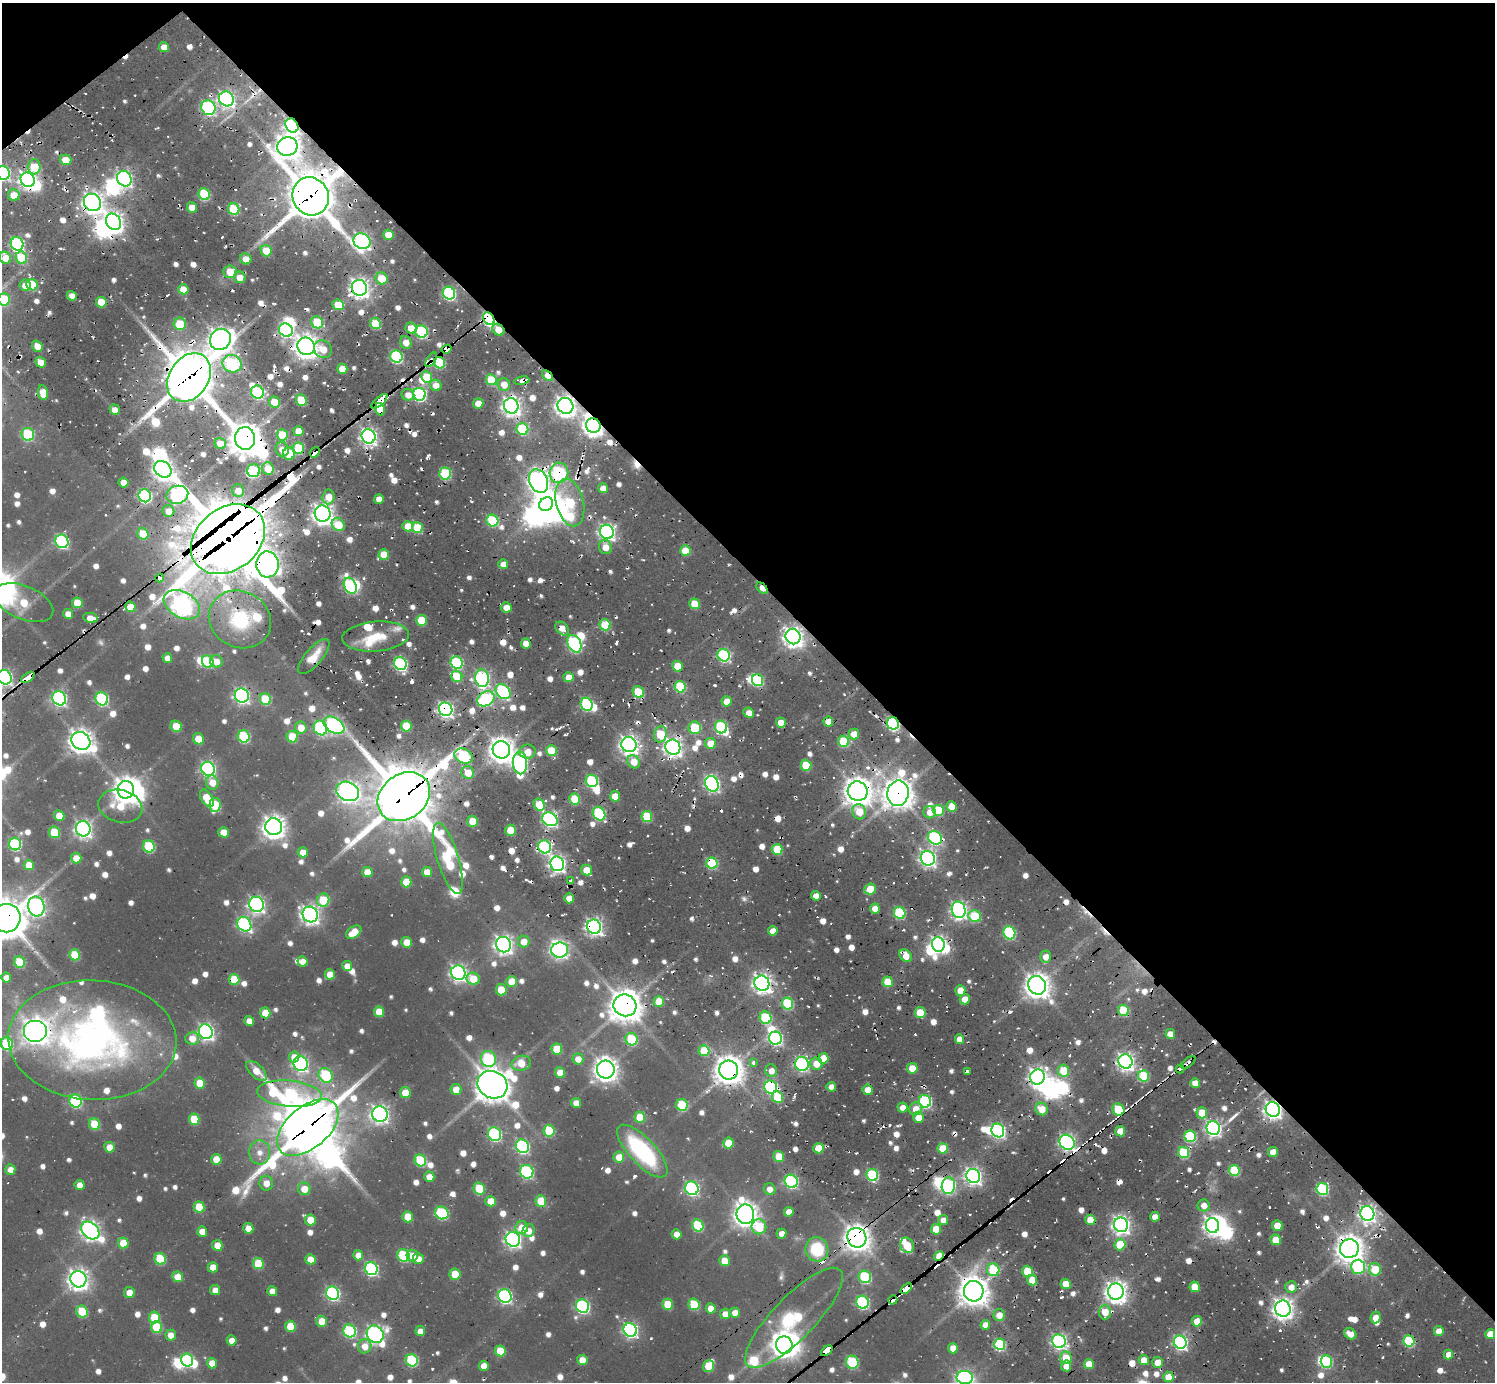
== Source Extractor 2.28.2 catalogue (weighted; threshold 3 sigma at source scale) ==
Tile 3 of 4 x 4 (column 3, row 1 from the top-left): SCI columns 3343-4835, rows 4556-5935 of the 6328 x 6302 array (HDU 1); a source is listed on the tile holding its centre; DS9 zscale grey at full resolution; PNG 1497 x 1384 px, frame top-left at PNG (2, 3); each listed source drawn as its Kron ellipse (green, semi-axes under 4 px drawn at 4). Shown black and unused: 43% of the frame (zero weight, under 2 of 3 exposures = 12% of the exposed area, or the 3 px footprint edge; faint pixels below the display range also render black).
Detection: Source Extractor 2.28.2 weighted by HDU 2 'WHT'; one run over the whole footprint, this tile lists its part. Background 0.0797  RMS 0.01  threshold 0.0451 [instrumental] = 3 sigma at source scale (4.5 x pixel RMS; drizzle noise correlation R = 1.50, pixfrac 1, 0.05/0.05 arcsec/px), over >= 5 px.
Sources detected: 987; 3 too faint to see at this stretch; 36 inside a brighter object's white glare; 60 cosmic-ray / hot-pixel residue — neither listed nor drawn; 26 inside a brighter listed object's ellipse — not listed separately; of the other 862, all 500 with FLUX_AUTO >= 11.2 (the completeness limit of this list) listed and drawn (362 fainter detections not listed), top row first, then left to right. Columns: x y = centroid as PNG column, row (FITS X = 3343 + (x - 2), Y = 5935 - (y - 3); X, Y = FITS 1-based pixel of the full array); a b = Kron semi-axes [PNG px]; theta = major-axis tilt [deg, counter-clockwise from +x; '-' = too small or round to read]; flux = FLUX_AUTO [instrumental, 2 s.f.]
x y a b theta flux
164 47 5 5 - 14
226 99 8 7 - 360
208 108 7 7 - 200
292 126 7 6 - 300
287 146 10 9 - 1300
66 160 6 5 - 27
34 167 7 6 - 39
3 173 7 6 - 250
124 179 8 7 - 330
28 180 7 7 - 480
204 194 6 5 - 93
14 195 6 5 - 22
311 196 19 18 - 4800
92 202 9 8 - 840
192 207 5 5 - 18
234 209 6 5 - 71
113 222 8 7 - 720
389 235 5 5 - 25
362 241 9 7 -26 420
17 244 7 6 - 220
266 251 6 5 - 30
5 258 6 5 - 20
21 258 6 5 - 56
246 259 6 5 - 15
230 272 6 6 - 25
240 277 6 5 - 14
381 278 6 5 - 33
25 285 6 5 - 13
32 285 6 5 - 55
359 288 8 7 - 690
183 289 5 5 - 26
449 293 6 6 - 170
72 296 5 4 - 12
4 299 6 6 - 63
101 302 5 5 - 29
338 305 6 5 - 36
489 319 7 5 -54 210
317 322 6 5 - 68
180 324 6 6 - 41
375 324 6 5 - 54
411 328 6 5 - 21
286 330 7 6 - 220
498 330 6 5 - 18
422 332 6 6 - 140
220 339 11 10 - 1100
406 343 7 5 -69 15
37 346 6 5 - 18
306 346 9 8 - 1100
323 349 9 8 - 18
447 349 5 3 - 260
396 356 6 6 - 150
431 360 8 4 54 43
41 362 5 5 - 19
440 363 6 5 - 65
232 364 9 8 - 150
342 369 5 5 - 21
547 376 6 4 -43 16
189 377 26 19 56 5000
427 377 6 5 - 39
491 380 5 5 - 47
522 381 7 4 11 12
504 384 6 6 - 17
436 385 6 5 - 15
257 392 7 6 - 130
43 393 7 5 -81 26
419 394 6 6 - 190
408 395 6 5 - 11
301 400 5 5 - 49
379 401 10 4 40 1600
274 402 6 5 - 28
478 403 5 5 - 16
511 406 8 7 - 640
565 406 8 7 - 840
380 409 6 4 -77 17
115 410 5 5 - 12
593 426 7 7 - 740
522 429 6 5 - 98
298 431 5 5 - 23
28 434 6 6 - 99
282 435 5 5 - 46
368 436 7 6 - 480
245 438 11 10 - 2100
220 443 6 5 - 23
298 448 6 5 - 67
282 449 7 6 - 17
315 452 6 3 53 430
289 454 6 6 - 41
163 469 9 7 -41 790
268 469 6 6 - 24
254 471 6 6 - 85
445 473 6 6 - 97
559 473 10 9 - 130
539 481 12 9 -67 740
123 482 5 5 - 16
603 488 5 5 - 13
238 491 6 6 - 13
177 495 11 9 14 230
145 496 6 6 - 190
328 497 7 6 - 20
379 499 5 4 - 12
570 502 24 13 -77 96
546 504 7 6 - 1100
168 511 6 5 - 15
323 514 8 7 - 830
492 521 6 5 - 93
338 525 7 6 - 34
408 526 5 5 - 22
417 528 6 5 - 49
607 532 7 7 - 400
143 534 6 5 - 36
228 539 40 31 39 11000
62 541 7 6 - 180
605 547 7 6 - 15
685 550 5 5 - 28
384 555 5 5 - 27
267 564 13 11 -86 610
503 564 5 5 - 13
160 578 4 3 - 400
350 586 8 6 -64 190
762 588 7 4 -47 17
24 603 31 16 -22 52
77 603 5 5 - 28
695 604 5 5 - 35
182 605 19 13 -28 720
130 607 5 5 - 21
506 607 5 5 - 18
68 614 5 4 - 12
90 618 7 5 -8 13
240 619 32 28 -28 98
421 620 5 5 - 37
605 625 5 5 - 51
562 629 8 5 -47 19
376 636 33 15 4 35
793 636 8 7 - 760
526 643 5 5 - 16
574 644 9 6 -65 210
724 655 6 6 - 170
314 656 22 8 49 20
167 658 5 5 - 12
208 661 6 5 - 69
216 661 6 6 - 15
457 663 6 6 - 130
400 664 6 6 - 190
677 666 5 5 - 24
457 676 6 5 - 42
5 677 7 7 - 310
28 677 7 3 37 450
569 677 5 5 - 16
482 678 9 6 -84 270
757 680 6 5 - 90
680 687 6 5 - 76
503 692 8 6 -46 200
638 692 6 5 - 57
242 696 7 6 - 370
59 698 7 6 - 270
102 699 7 6 - 170
265 699 6 5 - 59
486 699 9 7 31 190
727 701 5 5 - 19
587 704 7 5 -64 140
446 709 7 6 - 360
749 713 5 4 - 13
828 722 5 5 - 16
781 723 5 5 - 17
893 723 6 6 - 190
334 725 11 7 -33 310
176 726 6 5 - 34
406 726 5 5 - 43
721 727 6 6 - 130
301 728 6 5 - 18
320 728 7 6 - 150
695 728 6 6 - 57
660 734 8 6 76 51
854 734 5 5 - 22
244 736 6 6 - 110
292 737 6 5 - 50
198 739 6 5 - 20
81 741 10 8 -38 1100
844 741 5 5 - 60
711 743 6 5 - 24
629 744 8 7 - 660
673 747 8 7 - 570
501 750 9 8 - 1300
551 751 5 5 - 43
527 752 8 7 - 19
463 756 9 7 -24 130
634 762 7 6 - 20
520 763 11 7 -87 290
806 765 5 5 - 46
208 769 7 6 - 300
468 772 6 6 - 21
592 781 6 6 - 120
212 783 7 6 - 17
712 784 8 6 -63 310
126 790 9 8 - 1200
348 791 12 9 -25 600
858 791 10 9 - 1500
898 793 13 10 80 1700
615 796 5 5 - 21
404 797 28 22 37 6700
207 798 10 5 -59 33
575 799 5 5 - 50
215 805 7 5 86 73
539 805 6 5 - 40
120 806 22 16 -14 36
951 807 5 5 - 23
938 810 5 5 - 53
859 812 8 7 - 26
930 812 6 6 - 14
599 814 7 6 - 140
59 816 5 5 - 22
647 817 6 5 - 54
550 819 8 6 -30 290
473 821 5 5 - 30
274 827 8 8 - 1100
83 829 8 7 - 460
510 830 6 5 - 29
54 832 5 5 - 48
223 832 5 5 - 21
935 838 7 6 - 170
15 844 6 6 - 130
149 846 6 5 - 90
545 847 7 6 - 190
777 849 5 5 - 46
303 852 5 5 - 15
76 858 5 5 - 17
448 858 37 10 -73 160
928 858 7 7 - 440
712 863 6 5 - 80
557 864 7 7 - 440
29 865 5 5 - 24
586 870 6 5 - 23
367 872 5 5 - 20
427 872 5 5 - 18
570 880 3 3 - 14
406 882 5 5 - 30
870 889 6 5 - 29
816 896 5 4 - 13
569 898 5 5 - 15
323 900 6 6 - 54
257 904 8 7 - 410
36 906 10 8 -76 460
875 908 5 5 - 15
959 910 8 7 - 400
900 913 6 5 - 97
310 914 8 7 - 600
975 916 6 6 - 62
6 918 14 14 - 3600
244 924 7 6 - 210
594 927 7 6 - 440
773 931 5 4 - 12
354 932 8 5 35 28
1009 933 7 6 - 120
407 942 5 5 - 21
524 942 6 6 - 19
938 944 7 6 - 360
504 945 8 7 - 590
560 950 8 7 - 390
75 955 5 5 - 49
906 956 7 5 -48 18
1046 957 6 5 - 12
302 961 5 5 - 13
19 962 6 5 - 53
347 966 5 5 - 15
458 973 7 7 - 420
330 974 5 5 - 19
6 978 5 5 - 12
234 979 5 5 - 38
473 979 6 6 - 28
512 981 5 5 - 29
888 982 5 5 - 32
762 983 8 7 - 640
1037 985 9 8 - 1200
501 990 5 5 - 29
960 990 5 5 - 19
965 999 5 5 - 15
659 1001 5 5 - 27
788 1004 6 5 - 86
625 1005 11 11 - 2000
1124 1010 6 5 - 53
379 1012 5 5 - 28
265 1013 5 5 - 26
920 1013 5 5 - 39
765 1018 6 6 - 93
249 1021 5 5 - 14
36 1031 12 11 - 1200
206 1032 7 6 - 400
1170 1034 5 5 - 16
192 1038 7 6 - 17
775 1038 6 6 - 220
631 1039 6 6 - 72
960 1039 5 4 - 16
92 1040 84 60 -3 500
7 1044 6 6 - 87
557 1049 5 5 - 35
704 1051 5 5 - 41
294 1057 5 5 - 15
823 1058 5 5 - 23
488 1059 8 7 - 130
578 1059 5 5 - 14
1125 1061 7 7 - 520
1188 1062 8 3 39 44
521 1063 10 7 16 23
753 1063 4 3 - 16
301 1064 7 7 - 300
802 1064 7 6 - 220
816 1064 6 6 - 18
912 1068 5 5 - 22
606 1069 9 9 - 1000
1180 1069 4 3 - 30
729 1070 9 9 - 1600
1063 1070 6 5 - 38
256 1071 13 6 -44 18
771 1071 6 6 - 12
968 1071 4 3 - 19
560 1072 5 5 - 18
326 1075 8 6 -56 110
1144 1076 6 5 - 66
1037 1077 8 7 - 570
200 1083 5 5 - 29
1195 1083 5 5 - 16
492 1085 15 13 -28 2300
771 1087 6 6 - 170
831 1087 5 4 - 11
456 1089 5 5 - 18
868 1090 5 5 - 22
405 1093 5 5 - 24
290 1094 32 13 -5 200
777 1097 6 5 - 41
76 1101 6 6 - 140
925 1101 6 6 - 170
576 1103 5 4 - 12
682 1105 6 5 - 63
902 1107 5 5 - 13
916 1109 6 6 - 18
1042 1109 6 6 - 21
1273 1109 7 7 - 580
1118 1110 6 5 - 62
1202 1113 6 5 - 31
380 1114 8 7 - 530
640 1117 5 5 - 38
918 1117 6 5 - 17
194 1119 5 5 - 39
95 1124 6 5 - 45
308 1127 36 21 40 6200
1213 1128 7 6 - 350
998 1130 7 6 - 240
549 1131 6 5 - 62
1120 1131 5 5 - 22
494 1134 7 6 - 170
1190 1136 6 5 - 100
1067 1142 8 7 - 360
729 1143 5 5 - 30
522 1146 7 6 - 220
109 1147 5 5 - 17
818 1148 5 5 - 30
943 1148 5 5 - 34
642 1151 34 13 -47 140
260 1152 12 10 87 12
1184 1152 6 5 - 78
1273 1152 5 5 - 18
779 1156 5 5 - 29
619 1157 5 5 - 20
216 1159 5 5 - 23
420 1160 6 5 - 76
10 1169 5 5 - 11
1234 1170 5 5 - 69
527 1172 7 6 - 180
872 1175 6 5 - 120
973 1176 7 6 - 460
429 1177 5 5 - 14
791 1181 7 6 - 170
266 1183 7 7 - 12
80 1185 5 5 - 14
948 1186 8 6 82 170
692 1188 7 6 - 240
304 1189 6 6 - 18
479 1189 6 5 - 45
770 1189 6 5 - 11
1322 1189 6 6 - 140
491 1201 5 5 - 24
541 1201 5 5 - 35
1204 1205 6 6 - 13
199 1207 5 5 - 42
789 1212 5 5 - 14
442 1213 7 6 - 120
1367 1213 7 7 - 490
745 1214 10 9 - 1100
408 1217 5 5 - 26
1155 1217 4 4 - 14
310 1220 5 5 - 22
943 1220 5 5 - 12
1090 1220 5 5 - 25
1121 1225 7 7 - 550
1212 1225 7 6 - 530
698 1226 6 5 - 77
1277 1226 5 5 - 16
759 1227 7 7 - 52
248 1228 5 5 - 16
522 1228 6 6 - 23
936 1229 5 5 - 29
90 1230 10 7 -43 620
202 1231 5 5 - 12
528 1231 6 6 - 13
677 1234 5 5 - 14
782 1234 5 5 - 12
857 1238 10 9 - 1300
513 1239 7 7 - 390
1276 1240 5 5 - 27
123 1243 5 5 - 28
217 1245 5 5 - 21
907 1245 8 6 -67 42
1120 1245 6 5 - 43
817 1249 12 11 - 56
1349 1249 9 9 - 1300
358 1255 5 5 - 13
403 1255 6 6 - 100
412 1256 6 5 - 16
939 1256 5 4 - 39
160 1259 6 5 - 53
310 1259 5 5 - 19
418 1259 5 5 - 11
725 1261 5 5 - 26
258 1264 5 5 - 50
213 1267 5 5 - 16
1358 1267 7 7 - 140
371 1269 7 6 - 200
1375 1269 6 6 - 40
993 1270 6 6 - 67
1027 1271 5 5 - 43
455 1274 5 5 - 31
178 1277 5 5 - 22
865 1277 6 6 - 110
78 1279 8 8 - 800
1032 1280 5 5 - 19
1066 1284 5 5 - 23
1195 1287 5 5 - 31
1291 1287 6 6 - 13
906 1288 6 3 43 430
215 1290 5 5 - 13
272 1291 5 5 - 13
974 1291 10 10 - 1800
1116 1291 8 8 - 890
129 1293 5 5 - 14
332 1293 7 6 - 210
505 1296 7 6 - 240
893 1300 5 4 - 380
863 1302 6 6 - 170
668 1304 5 5 - 38
694 1304 6 5 - 59
582 1306 7 6 - 230
711 1308 5 5 - 17
1283 1309 8 7 - 770
82 1312 6 5 - 50
1105 1312 7 6 - 23
735 1313 5 5 - 15
725 1314 5 5 - 14
999 1315 6 6 - 13
154 1317 6 5 - 42
1375 1317 6 5 - 16
794 1318 66 21 46 110
321 1321 5 5 - 26
1197 1321 5 5 - 19
985 1325 5 4 - 13
290 1326 5 5 - 30
157 1327 6 5 - 57
630 1330 7 6 - 300
350 1331 6 6 - 150
420 1331 5 5 - 13
1439 1331 5 5 - 14
375 1334 9 8 - 440
1350 1334 6 5 - 11
1490 1334 5 5 - 19
171 1335 5 5 - 13
232 1340 5 5 - 12
1059 1341 7 6 - 310
1409 1341 6 5 - 92
1180 1342 7 6 - 280
1000 1344 6 5 - 120
784 1345 9 8 - 1100
365 1346 7 6 - 16
953 1348 5 5 - 16
500 1351 5 5 - 32
827 1351 6 4 40 680
1448 1355 5 4 - 13
1066 1358 6 6 - 22
187 1360 6 6 - 120
412 1360 6 6 - 110
582 1360 5 5 - 16
1144 1360 5 5 - 17
852 1362 6 6 - 92
1158 1362 5 5 - 17
1326 1362 6 6 - 90
212 1363 5 5 - 17
1089 1364 5 5 - 22
484 1366 5 5 - 15
708 1366 6 5 - 39
1066 1366 5 5 - 12
1168 1377 5 5 - 20
965 1378 8 6 -9 210
Overlapping masked pixels (flux is a lower limit): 87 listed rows (the first 20) at x y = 226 99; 208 108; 292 126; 28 180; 311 196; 92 202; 359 288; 489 319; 498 330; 422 332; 306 346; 447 349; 431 360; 440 363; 342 369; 547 376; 189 377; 522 381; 379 401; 511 406
Isophote crosses this tile's border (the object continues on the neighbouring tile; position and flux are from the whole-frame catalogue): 5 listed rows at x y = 3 173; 4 299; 5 677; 6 918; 7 1044